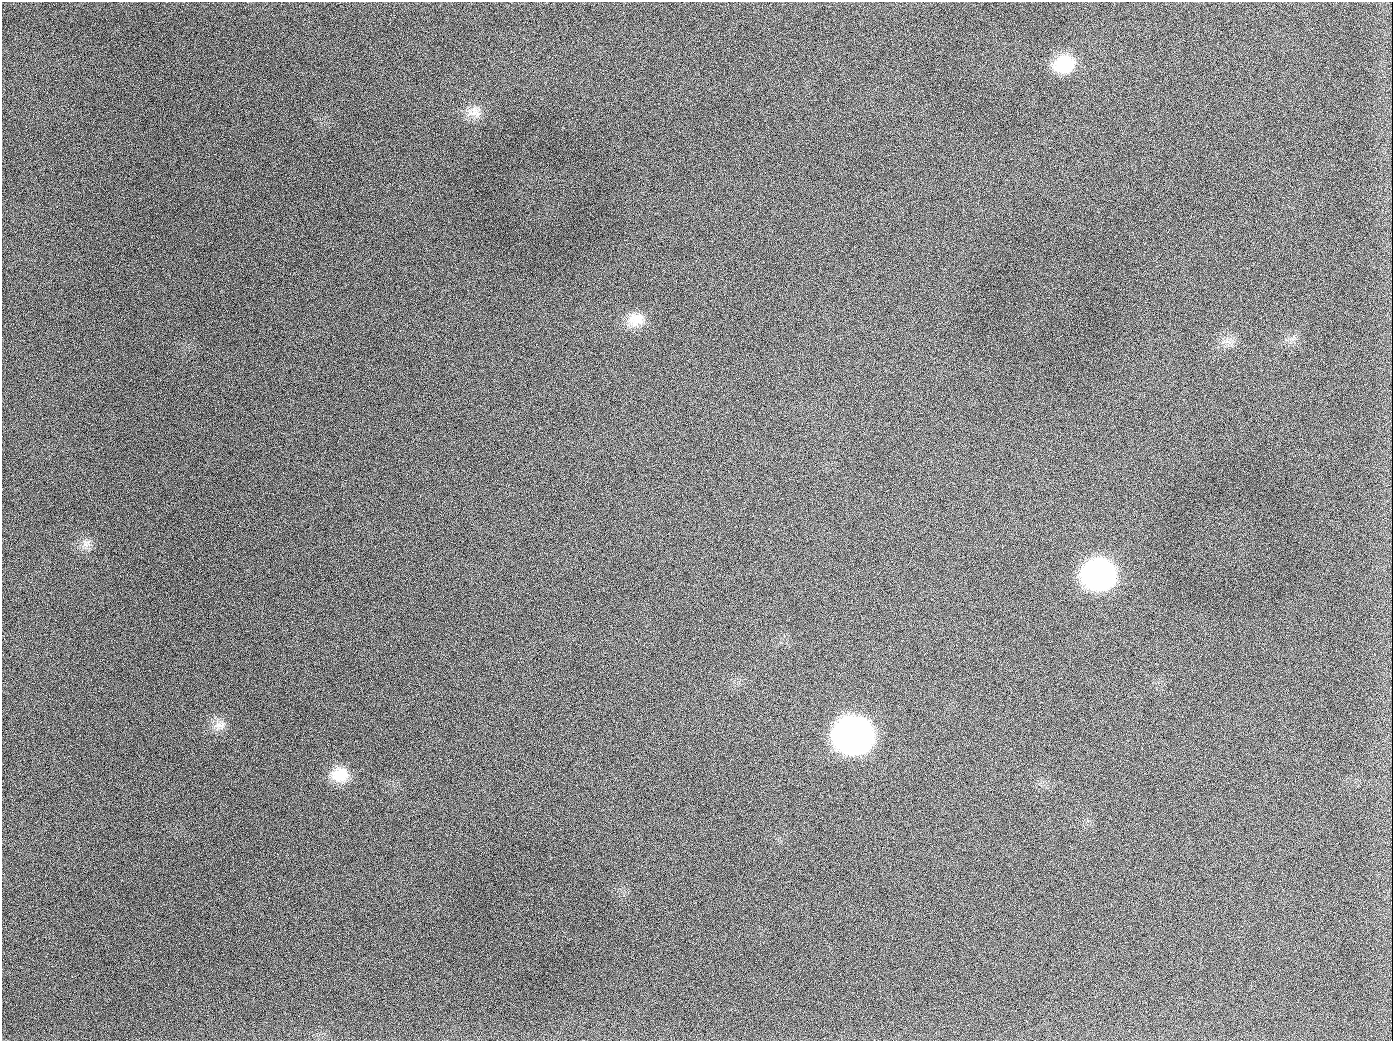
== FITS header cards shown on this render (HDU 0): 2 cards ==
NAXIS1  =                 1391
NAXIS2  =                 1039

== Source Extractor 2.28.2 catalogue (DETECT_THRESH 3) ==
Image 1391 x 1039 px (HDU 0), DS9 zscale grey, 1 PNG px = 1 image px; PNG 1395 x 1043 px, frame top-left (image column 1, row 1039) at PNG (2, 2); no overlay
Background 1980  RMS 81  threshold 244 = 3 sigma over >= 5 px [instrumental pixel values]
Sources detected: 11; all 11 listed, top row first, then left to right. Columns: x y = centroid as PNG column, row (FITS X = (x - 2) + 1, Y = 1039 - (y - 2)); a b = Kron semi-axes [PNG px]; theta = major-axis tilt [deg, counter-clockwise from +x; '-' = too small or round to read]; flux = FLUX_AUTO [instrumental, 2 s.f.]
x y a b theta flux
1064 64 23 18 14 2.2e+05
474 112 21 15 -34 7.2e+04
189 126 3 2 - 6.4e+03
636 320 22 18 17 9.9e+04
654 407 2 2 - 3.2e+03
85 544 12 7 -60 3.3e+04
1099 574 23 20 3 1.8e+06
218 725 15 10 -43 5.2e+04
854 735 25 22 0 4.2e+06
340 774 22 18 6 1.3e+05
944 1026 3 2 - 4.3e+03